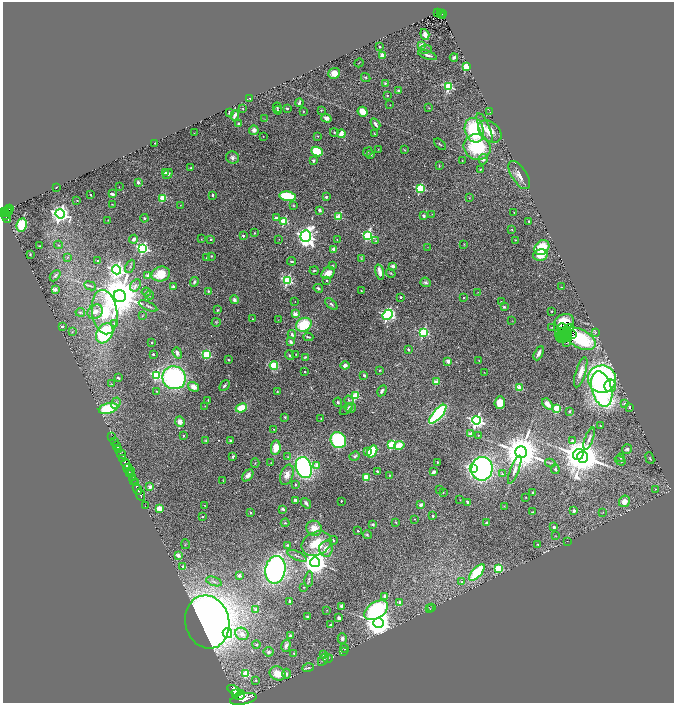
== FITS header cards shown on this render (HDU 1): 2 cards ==
NAXIS1  =                 1343
NAXIS2  =                 1402

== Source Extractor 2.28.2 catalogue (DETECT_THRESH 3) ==
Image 1343 x 1402 px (HDU 1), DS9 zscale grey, zoomed out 1/2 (1 PNG px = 2 x 2 image px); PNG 676 x 705 px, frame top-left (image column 2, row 1402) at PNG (3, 2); each listed source drawn as its Kron ellipse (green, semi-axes under 4 px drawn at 4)
Background 1.07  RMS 0.026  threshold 0.0772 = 3 sigma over >= 5 px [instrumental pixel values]
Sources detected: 428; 25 cannot appear on this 1/2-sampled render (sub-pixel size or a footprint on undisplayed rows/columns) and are neither listed nor drawn; the other 403 listed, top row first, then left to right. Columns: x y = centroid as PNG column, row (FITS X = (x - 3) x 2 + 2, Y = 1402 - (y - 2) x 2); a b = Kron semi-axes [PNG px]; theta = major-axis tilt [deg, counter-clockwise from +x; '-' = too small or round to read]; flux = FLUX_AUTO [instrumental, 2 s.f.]
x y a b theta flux
438 12 2 2 - 120
440 13 3 2 - 120
442 14 3 2 - 140
443 16 2 1 - 170
425 35 6 4 -71 24
421 45 2 2 - 78
380 47 2 2 - 14
425 49 6 3 3 8
382 55 2 2 - 69
428 55 10 3 -18 15
454 57 4 3 - 14
359 63 5 1 - 2.5
466 67 3 3 - 310
334 73 6 5 - 36
366 78 5 3 - 6.3
385 83 4 3 - 5.6
448 87 3 3 - 440
398 91 2 2 - 29
387 95 3 2 - 4.1
250 98 2 1 - 2.1
299 103 4 2 - 11
390 105 2 1 - 1.4
277 107 5 3 - 5
243 108 3 2 - 3
287 108 2 2 - 15
429 108 3 2 - 3
278 110 4 3 - 4.7
321 110 3 3 - 3.8
303 111 2 2 - 2.4
229 112 3 2 - 5.7
363 112 5 5 - 71
490 112 2 1 - 1.5
235 115 5 2 - 22
326 118 5 4 - 21
265 119 3 2 - 2.2
239 124 3 3 - 13
375 124 6 3 -59 13
484 128 16 5 -66 41
254 130 5 4 - 24
474 130 12 9 -72 340
490 131 13 9 -41 77
334 132 4 3 - 4.3
194 133 2 1 - 1.2
341 134 4 3 - 49
375 134 3 2 - 3.6
263 136 2 2 - 1.9
318 136 3 2 - 2.9
155 143 2 2 - 5.3
440 144 7 2 -43 5
477 147 14 12 -30 330
378 149 2 2 - 1.8
404 150 3 2 - 3.3
317 152 6 4 -26 210
368 152 5 2 - 3.3
371 154 3 3 - 3.9
232 157 7 6 - 19
483 159 5 4 - 13
462 160 2 1 - 2.5
313 161 3 3 - 13
439 166 4 2 - 3.4
191 168 2 2 - 2.6
480 170 3 2 - 4.2
165 173 3 3 - 16
168 174 5 3 - 13
519 175 16 7 -57 41
138 182 2 2 - 36
56 187 3 1 - 2.4
119 187 2 2 - 1.7
420 188 3 3 - 340
112 194 4 2 - 14
91 195 2 1 - 3
213 195 4 3 - 6.3
288 196 8 4 -8 200
326 197 4 3 - 9.1
163 198 3 3 - 160
469 198 3 2 - 2.4
77 200 2 2 - 2.3
112 204 2 2 - 2.8
180 205 2 2 - 2.3
294 206 3 3 - 4.4
10 208 2 2 - 370
319 210 3 2 - 14
4 211 2 2 - 430
6 212 6 2 40 810
9 212 2 1 - 82
514 212 3 2 - 2.3
60 214 5 4 - 2200
432 214 3 2 - 1.7
6 215 2 1 - 250
424 216 3 3 - 12
338 217 3 3 - 140
7 218 4 2 - 380
144 218 4 3 - 6
276 218 2 2 - 19
108 220 2 1 - 1.9
284 221 3 3 - 270
529 221 2 2 - 5.7
22 225 7 5 80 170
512 230 3 3 - 4
254 233 3 2 - 3.6
368 235 4 4 - 500
243 236 2 2 - 22
306 236 6 5 - 2200
134 239 4 3 - 15
201 239 3 2 - 2.4
211 239 2 2 - 10
279 239 2 1 - 1.2
337 240 2 2 - 1.7
515 240 2 1 - 2.5
376 241 3 3 - 4.3
464 244 3 2 - 2.3
58 245 4 3 - 4.8
39 246 3 2 - 2.5
428 247 3 2 - 1.9
143 248 4 4 - 740
542 248 8 6 47 160
334 249 2 2 - 60
30 254 3 2 - 3.6
540 255 7 5 14 63
211 256 3 3 - 3.8
68 257 4 3 - 3.7
206 258 2 2 - 2.4
361 258 4 3 - 4.2
98 261 2 2 - 13
292 261 4 2 - 5.7
130 266 7 3 66 7.8
332 266 3 3 - 5.4
393 266 2 2 - 55
116 270 4 4 - 1600
314 271 4 3 - 5.4
380 272 8 3 -75 34
328 273 7 5 37 47
391 273 5 3 - 5
161 274 9 7 15 120
55 276 6 4 46 9.1
148 276 2 2 - 56
287 280 4 3 - 540
327 281 2 2 - 6
194 282 5 3 - 8.9
426 282 5 4 - 9.7
135 285 6 4 59 16
90 286 6 2 -23 5.1
173 286 3 3 - 7.6
561 287 3 2 - 2.2
318 288 5 3 - 7.9
55 289 3 2 - 64
208 291 3 3 - 5.8
361 291 2 1 - 2.8
146 292 5 3 - 6.1
478 292 3 2 - 1.8
149 295 4 3 - 4.8
120 296 6 6 - 25000
401 297 2 2 - 13
464 298 2 2 - 7
234 300 4 4 - 13
295 301 2 1 - 1.4
501 302 2 2 - 3.9
331 304 7 3 -41 9.9
148 306 10 3 -25 8.2
504 307 3 3 - 8.1
217 310 4 2 - 3.8
552 311 2 2 - 4.5
80 312 4 3 - 4.7
95 312 8 6 40 27
105 312 22 12 -82 390
295 314 2 2 - 90
387 315 5 4 - 1000
142 316 3 2 - 2.4
252 319 2 2 - 2.4
278 320 2 1 - 1.1
512 321 3 2 - 1.6
564 321 9 7 16 130
216 322 4 3 - 3.9
114 323 3 3 - 8.8
304 325 8 6 30 210
62 327 2 2 - 12
552 327 2 2 - 2.7
562 327 4 1 - 4.3
571 328 2 1 - 0.53
567 330 2 1 - 1.9
72 332 3 2 - 2
423 332 3 3 - 390
596 332 2 1 - 13
105 333 11 7 59 470
559 333 2 1 - 4.1
292 334 4 3 - 12
562 334 2 1 - 1
565 334 2 1 - 5.9
573 334 2 1 - 1.7
560 336 2 1 - 2
564 336 5 1 - 0.2
568 336 2 1 - 3.2
308 337 5 2 - 6.9
565 338 2 1 - 1.3
568 338 2 1 - 2.1
561 339 2 1 - 0.56
564 339 2 1 - 0.71
580 339 17 9 -28 190
152 342 2 2 - 7.2
291 342 3 3 - 17
566 343 3 1 - 3
408 349 3 3 - 6.7
177 353 6 4 -69 11
539 353 8 3 64 25
153 354 2 2 - 16
296 354 3 2 - 2.5
207 355 3 3 - 290
289 355 5 3 - 8
305 357 4 2 - 5.4
229 360 3 3 - 4.6
448 361 2 2 - 68
479 361 3 2 - 2.3
345 365 4 4 - 19
274 366 4 3 - 230
379 370 2 2 - 3.5
305 372 2 2 - 3.9
484 372 2 1 - 1.6
581 372 16 5 73 54
156 375 4 3 - 400
364 375 3 2 - 6.2
118 378 4 2 - 7.2
174 378 12 11 - 890
602 379 14 13 - 1200
436 382 2 2 - 110
112 384 3 2 - 2.8
224 386 6 3 48 11
610 386 6 5 - 78
194 387 6 4 -33 38
519 388 3 2 - 120
602 389 18 10 -75 960
156 391 3 3 - 3.3
277 391 2 2 - 6.3
382 391 6 3 60 12
356 396 3 3 - 220
208 400 3 2 - 3.3
349 400 5 3 - 5.4
338 402 4 4 - 7.5
116 403 6 4 69 13
500 403 6 5 - 64
625 403 2 2 - 25
547 404 6 4 -48 33
205 406 2 2 - 1.7
349 407 4 3 - 7
629 407 2 2 - 10
108 408 9 5 14 240
241 408 6 4 25 110
351 408 5 4 - 12
557 408 3 3 - 170
346 409 7 3 40 4.6
569 411 2 2 - 7.3
438 414 12 4 48 640
285 417 3 2 - 4.9
321 418 2 2 - 3.4
476 420 4 4 - 1300
180 422 5 4 - 27
600 425 3 2 - 2.8
274 429 3 2 - 3.3
470 434 2 2 - 50
478 435 3 2 - 3.2
184 436 2 2 - 12
112 437 2 1 - 27
589 439 12 3 69 16
338 440 8 7 - 410
114 441 2 1 - 47
206 441 3 3 - 5
230 441 3 3 - 7.3
572 441 4 3 - 12
117 445 2 1 - 180
392 445 3 3 - 290
399 445 5 4 - 65
276 448 7 4 83 85
118 449 3 2 - 400
627 449 5 4 - 10
368 451 4 3 - 25
372 451 6 4 57 190
521 452 6 5 - 18000
121 454 5 2 - 1500
578 454 5 5 - 6000
233 456 3 2 - 8.5
355 456 5 4 - 9.1
288 457 3 3 - 3.8
583 457 6 5 - 14000
123 458 2 2 - 530
621 458 4 3 - 4.7
650 458 6 3 -67 4.3
620 461 6 3 -33 7.5
437 462 2 2 - 7.3
255 463 5 2 - 2.9
271 463 3 2 - 2.4
550 463 5 3 - 5.8
126 464 5 2 - 2500
317 465 3 2 - 58
304 468 11 7 -71 930
473 468 4 3 - 750
482 469 12 10 83 1400
555 469 5 3 - 6.9
129 470 6 3 -44 870
515 470 15 4 69 30
132 471 2 2 - 140
377 471 2 2 - 25
433 472 3 2 - 15
130 473 3 2 - 530
502 474 3 3 - 9.7
248 475 7 4 49 21
287 475 10 6 71 42
390 475 3 2 - 2.8
366 477 3 3 - 190
132 478 4 2 - 910
134 480 2 1 - 220
223 480 3 2 - 2.4
135 483 3 2 - 360
295 484 2 2 - 9.1
150 487 2 2 - 60
137 489 6 2 -63 1500
439 489 2 2 - 2.3
655 489 3 2 - 2.4
533 492 2 2 - 6.3
443 493 2 2 - 2.1
141 495 6 2 -67 2000
526 497 2 1 - 1.8
295 500 3 3 - 7.9
460 500 2 1 - 1.3
341 501 2 2 - 3.2
624 501 6 5 - 40
468 502 3 3 - 12
306 503 6 3 -53 13
421 505 4 3 - 14
145 506 2 1 - 41
204 506 2 2 - 1.7
504 506 2 2 - 1.8
159 509 3 3 - 130
283 509 3 2 - 14
574 510 2 2 - 36
532 512 2 2 - 4.3
603 512 3 2 - 2.5
251 513 2 2 - 9.9
433 516 2 2 - 12
202 517 3 2 - 5.3
415 519 2 2 - 1.8
396 522 3 2 - 3
285 523 4 3 - 4.9
487 523 3 3 - 17
372 524 2 2 - 31
554 527 2 2 - 26
314 528 8 7 - 64
358 531 2 2 - 7.8
367 535 4 4 - 6.3
556 536 3 2 - 3.2
333 540 4 3 - 6.1
567 541 2 1 - 1.4
316 543 15 11 24 140
185 544 5 2 - 3.4
538 544 2 2 - 4.9
287 545 4 3 - 7
326 549 8 6 86 43
178 555 2 2 - 65
297 556 10 2 -24 9.2
315 562 5 5 - 6500
183 566 3 2 - 20
498 568 3 3 - 300
275 570 14 10 80 1300
477 572 10 5 48 310
239 575 2 2 - 56
309 579 8 3 80 7.1
214 581 8 4 -19 16
462 582 3 3 - 11
304 587 2 2 - 1.9
385 596 3 3 - 30
290 601 4 2 - 9.3
400 602 2 2 - 60
342 607 4 3 - 16
430 608 3 2 - 2.3
432 608 2 1 - 1.3
256 610 2 2 - 51
327 610 2 1 - 1.4
376 610 13 8 33 550
307 617 2 2 - 6.6
339 618 4 3 - 16
207 622 27 22 -76 5100
378 623 5 5 - 9100
330 625 3 3 - 7.5
227 633 5 4 - 210
242 634 7 6 - 40
290 636 4 3 - 8.3
342 638 5 4 - 17
256 644 4 4 - 6.9
286 646 6 4 74 21
344 648 5 3 - 5.8
343 651 3 1 - 2.2
269 652 5 5 - 15
294 654 2 2 - 4.1
323 655 3 3 - 5
323 659 7 3 56 9.9
328 659 5 3 - 5.1
308 668 6 3 17 6.4
246 674 4 3 - 200
278 674 8 6 -26 84
287 674 5 3 - 7.5
256 680 4 3 - 5.9
234 691 8 4 -33 4400
235 694 4 3 - 1800
240 695 5 4 - 1900
243 699 13 5 12 7900
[25 sub-pixel or undisplayed-footprint detections neither listed nor drawn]